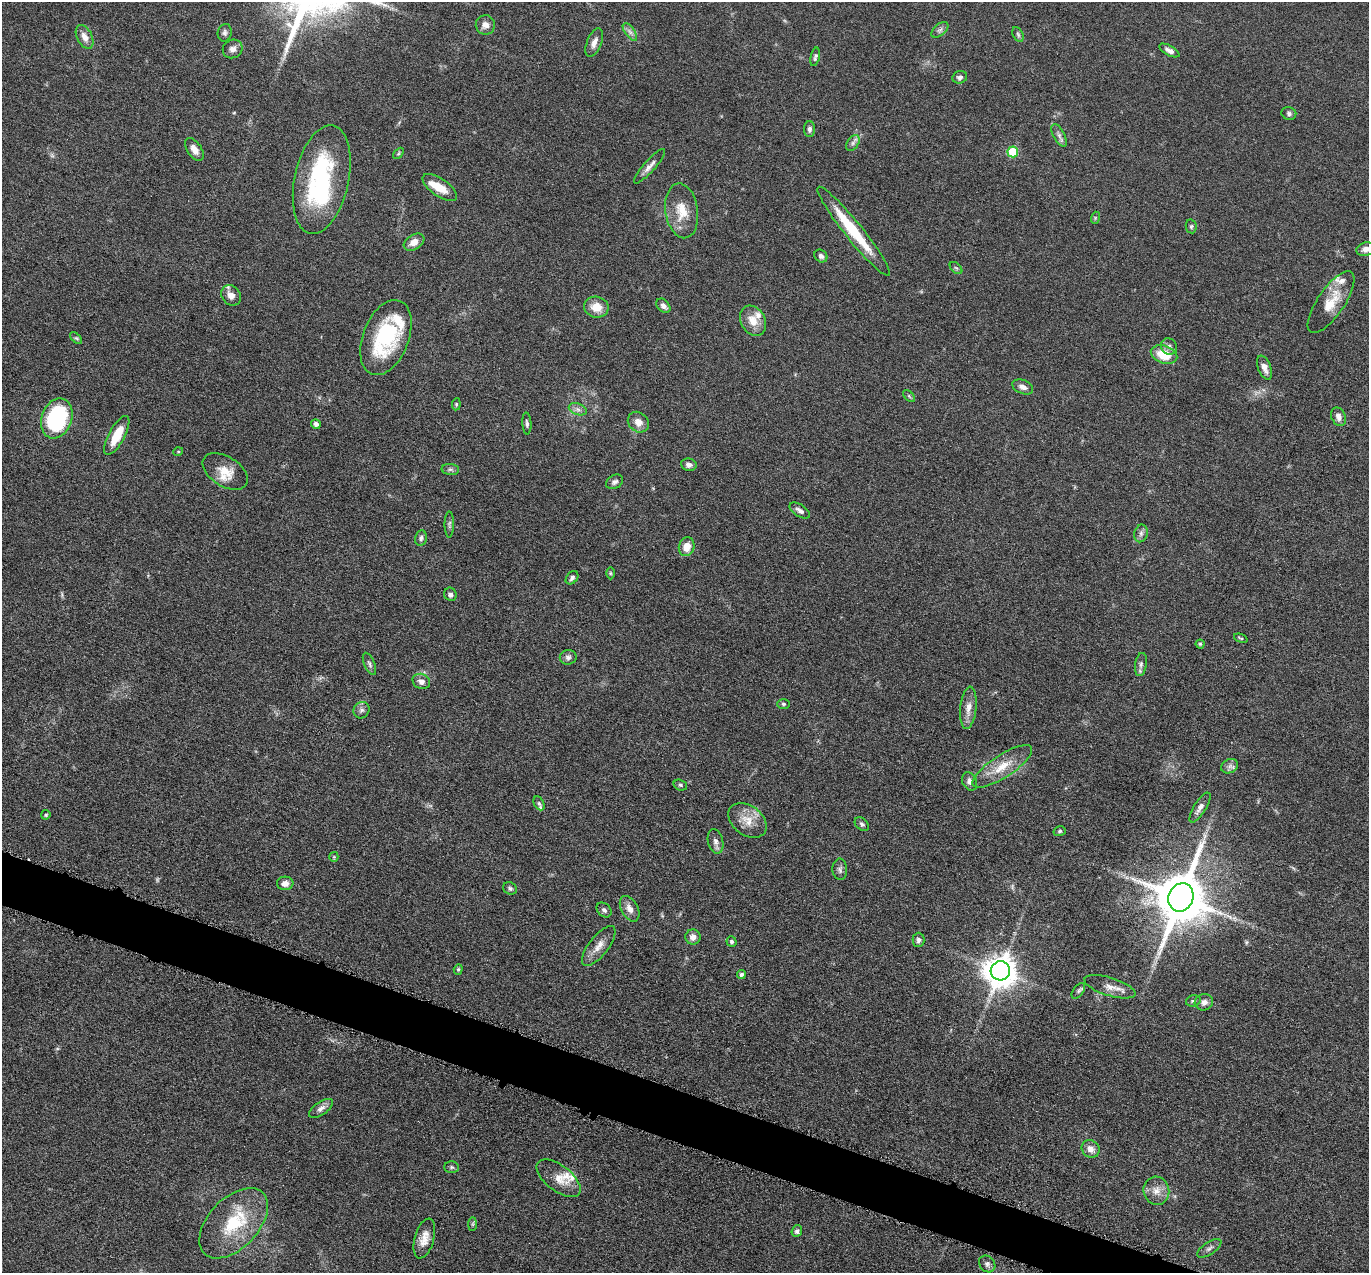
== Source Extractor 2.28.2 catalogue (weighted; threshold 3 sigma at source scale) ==
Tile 6 of 4 x 4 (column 2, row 2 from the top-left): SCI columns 1373-2739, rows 2813-4083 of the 5480 x 5495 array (HDU 1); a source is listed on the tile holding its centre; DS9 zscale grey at full resolution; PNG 1371 x 1275 px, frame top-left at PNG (2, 2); each listed source drawn as its Kron ellipse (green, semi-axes under 4 px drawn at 4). Shown black and unused: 3% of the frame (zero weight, under 4 of 8 exposures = <1% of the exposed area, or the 3 px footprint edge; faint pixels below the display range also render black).
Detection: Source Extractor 2.28.2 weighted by HDU 2 'WHT'; one run over the whole footprint, this tile lists its part. Background 0.0445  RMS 0.0037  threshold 0.0153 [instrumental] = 3 sigma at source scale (4.09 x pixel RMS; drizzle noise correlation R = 1.36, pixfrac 0.8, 0.05/0.05 arcsec/px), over >= 5 px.
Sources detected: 124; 3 too faint to see at this stretch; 2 inside a brighter object's white glare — neither listed nor drawn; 8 inside a brighter listed object's ellipse — not listed separately; the other 111 listed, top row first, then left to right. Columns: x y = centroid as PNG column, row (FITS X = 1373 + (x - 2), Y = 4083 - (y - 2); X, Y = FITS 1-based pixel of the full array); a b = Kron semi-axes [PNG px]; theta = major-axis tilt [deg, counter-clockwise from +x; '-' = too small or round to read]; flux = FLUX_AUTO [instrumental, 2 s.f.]
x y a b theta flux
485 25 9 9 - 2.2
940 30 10 5 40 1
630 32 10 5 -55 1.3
225 33 9 7 79 1
1018 35 8 5 -63 0.65
85 37 13 7 -64 2.9
594 42 15 7 68 2.3
233 49 10 9 - 1.7
1169 50 11 5 -28 1.7
815 57 9 4 77 0.79
960 77 7 6 - 1.2
1289 113 7 6 - 0.9
810 129 8 5 -90 1.2
1059 135 12 5 -62 1.4
853 143 9 5 55 1.1
194 149 13 7 -56 2.4
1013 152 5 5 - 15
398 153 6 4 46 0.49
649 166 22 5 48 2.2
322 180 55 27 78 32
440 188 20 9 -35 5.7
682 211 27 16 -82 7.7
1095 218 6 4 73 0.46
1191 226 7 5 -78 0.65
854 231 57 9 -51 18
414 242 11 7 32 3
1366 249 9 6 15 1.8
821 256 7 6 - 1.2
956 268 7 4 -44 0.59
231 295 11 9 -50 2.9
1331 302 36 13 55 8.3
663 306 8 6 -48 1.5
596 307 12 10 -10 4.9
753 321 16 12 -60 4.9
76 338 7 4 -43 0.63
386 338 39 23 69 31
1169 346 8 7 - 1.3
1164 355 13 9 -17 9
1265 368 13 6 -67 2.1
1023 387 11 6 -23 1.8
909 396 7 4 -46 0.53
456 404 6 4 84 0.49
578 409 9 5 -20 1.4
1339 417 9 7 -66 1.9
57 418 20 15 71 39
638 422 11 9 -42 2.9
527 423 11 4 -87 0.96
316 424 5 4 - 1.2
117 435 22 8 62 7.8
178 452 5 3 - 0.33
689 465 8 6 -8 1.4
450 469 9 5 -6 0.9
225 471 25 15 -32 6.6
615 482 9 6 30 1.3
800 511 11 5 -33 1.3
449 524 13 4 -90 0.86
1141 533 9 6 76 1.3
421 538 7 6 - 1
687 547 9 7 73 4.4
610 573 6 4 -90 0.5
572 578 7 5 49 1
450 594 7 6 - 1.2
1241 638 7 3 -21 0.45
1200 644 4 4 - 0.44
568 657 8 7 - 1.2
369 664 12 5 -67 1
1141 664 12 6 81 1.2
421 681 9 7 -26 2.1
784 704 6 5 - 0.63
968 708 21 8 84 3.4
361 710 8 7 - 1.2
1002 766 35 11 33 7.8
1230 766 9 7 27 1.3
970 781 9 7 -63 1.6
680 785 7 5 -17 0.67
539 803 7 5 -64 0.7
1200 807 17 6 58 2.1
46 815 4 4 - 0.53
747 820 21 14 -37 5.8
862 824 8 5 -43 0.8
1060 831 6 5 - 0.59
716 841 12 7 -78 1.7
334 857 5 4 - 0.42
840 869 11 7 -87 1.2
285 883 8 7 - 2.4
510 888 7 6 - 0.79
1181 897 14 12 70 2200
630 909 14 8 -61 2.6
604 910 8 6 -45 0.98
693 937 7 7 - 2.1
918 940 7 6 - 1.1
731 942 5 5 - 0.8
599 946 24 9 52 3.8
458 969 5 4 - 0.43
1000 971 9 9 - 610
741 974 4 4 - 0.92
1110 987 26 9 -17 3.5
1078 991 9 5 52 0.73
1193 1001 7 5 15 0.73
1204 1002 9 8 - 1.9
321 1108 14 6 35 1.8
1091 1149 9 8 - 2.4
452 1167 7 6 - 0.74
559 1178 26 13 -37 5.2
1156 1191 14 13 - 3.8
234 1223 42 25 47 21
473 1224 7 4 89 0.55
797 1231 6 5 - 0.98
424 1239 20 9 74 4
1209 1248 14 6 33 1.3
987 1264 9 7 -49 1.2
Isophote crosses this tile's border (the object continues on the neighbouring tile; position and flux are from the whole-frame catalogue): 1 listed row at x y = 1366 249